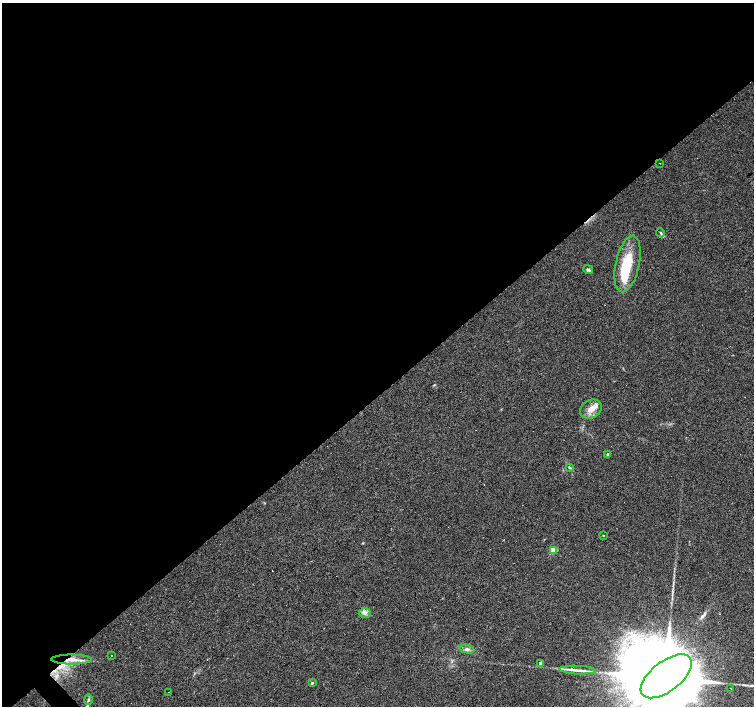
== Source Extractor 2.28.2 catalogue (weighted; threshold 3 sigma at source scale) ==
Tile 2 of 4 x 4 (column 2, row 1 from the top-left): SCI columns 1505-3007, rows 4432-5838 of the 6014 x 5982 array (HDU 1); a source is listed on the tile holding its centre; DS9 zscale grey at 2 x 2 block average (1 PNG px = mean of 2 x 2 image px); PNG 756 x 708 px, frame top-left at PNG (2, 3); each listed source drawn as its Kron ellipse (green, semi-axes under 4 px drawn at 4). Shown black and unused: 56% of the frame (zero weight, under 3 of 4 exposures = <1% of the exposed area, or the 3 px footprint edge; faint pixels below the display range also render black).
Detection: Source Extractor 2.28.2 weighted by HDU 2 'WHT'; one run over the whole footprint, this tile lists its part. Background 0.0896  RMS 0.0057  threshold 0.0256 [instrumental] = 3 sigma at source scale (4.5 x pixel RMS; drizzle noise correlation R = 1.50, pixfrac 1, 0.0396/0.0396 arcsec/px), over >= 5 px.
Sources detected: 25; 1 inside a brighter object's white glare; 3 cosmic-ray / hot-pixel residue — neither listed nor drawn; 1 inside a brighter listed object's ellipse — not listed separately; the other 20 listed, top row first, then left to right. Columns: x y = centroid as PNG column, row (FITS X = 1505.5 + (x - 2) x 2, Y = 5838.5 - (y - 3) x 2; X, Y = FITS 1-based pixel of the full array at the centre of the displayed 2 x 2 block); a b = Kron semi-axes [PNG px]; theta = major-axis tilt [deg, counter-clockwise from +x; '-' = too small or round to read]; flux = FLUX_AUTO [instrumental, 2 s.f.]
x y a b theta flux
660 163 2 2 - 1.1
661 233 4 2 - 1.6
627 264 29 11 78 46
588 270 5 3 - 2.7
591 409 11 9 28 12
607 454 3 2 - 3.3
569 467 4 3 - 1.5
603 535 2 2 - 0.75
553 550 3 3 - 44
365 613 6 5 - 4.4
467 649 7 4 -11 3.9
112 656 2 2 - 1.4
71 660 20 5 0 14
540 663 2 2 - 53
578 670 18 3 -3 8.5
666 676 30 15 38 43000
312 683 3 3 - 1.9
731 688 2 2 - 2.3
169 692 2 2 - 0.55
88 700 5 3 - 1.8
Overlapping masked pixels (flux is a lower limit): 1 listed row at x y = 71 660
Isophote crosses this tile's border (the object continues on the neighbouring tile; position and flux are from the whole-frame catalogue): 1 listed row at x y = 666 676
Diffuse or blended objects may show on this block-average render without a row.